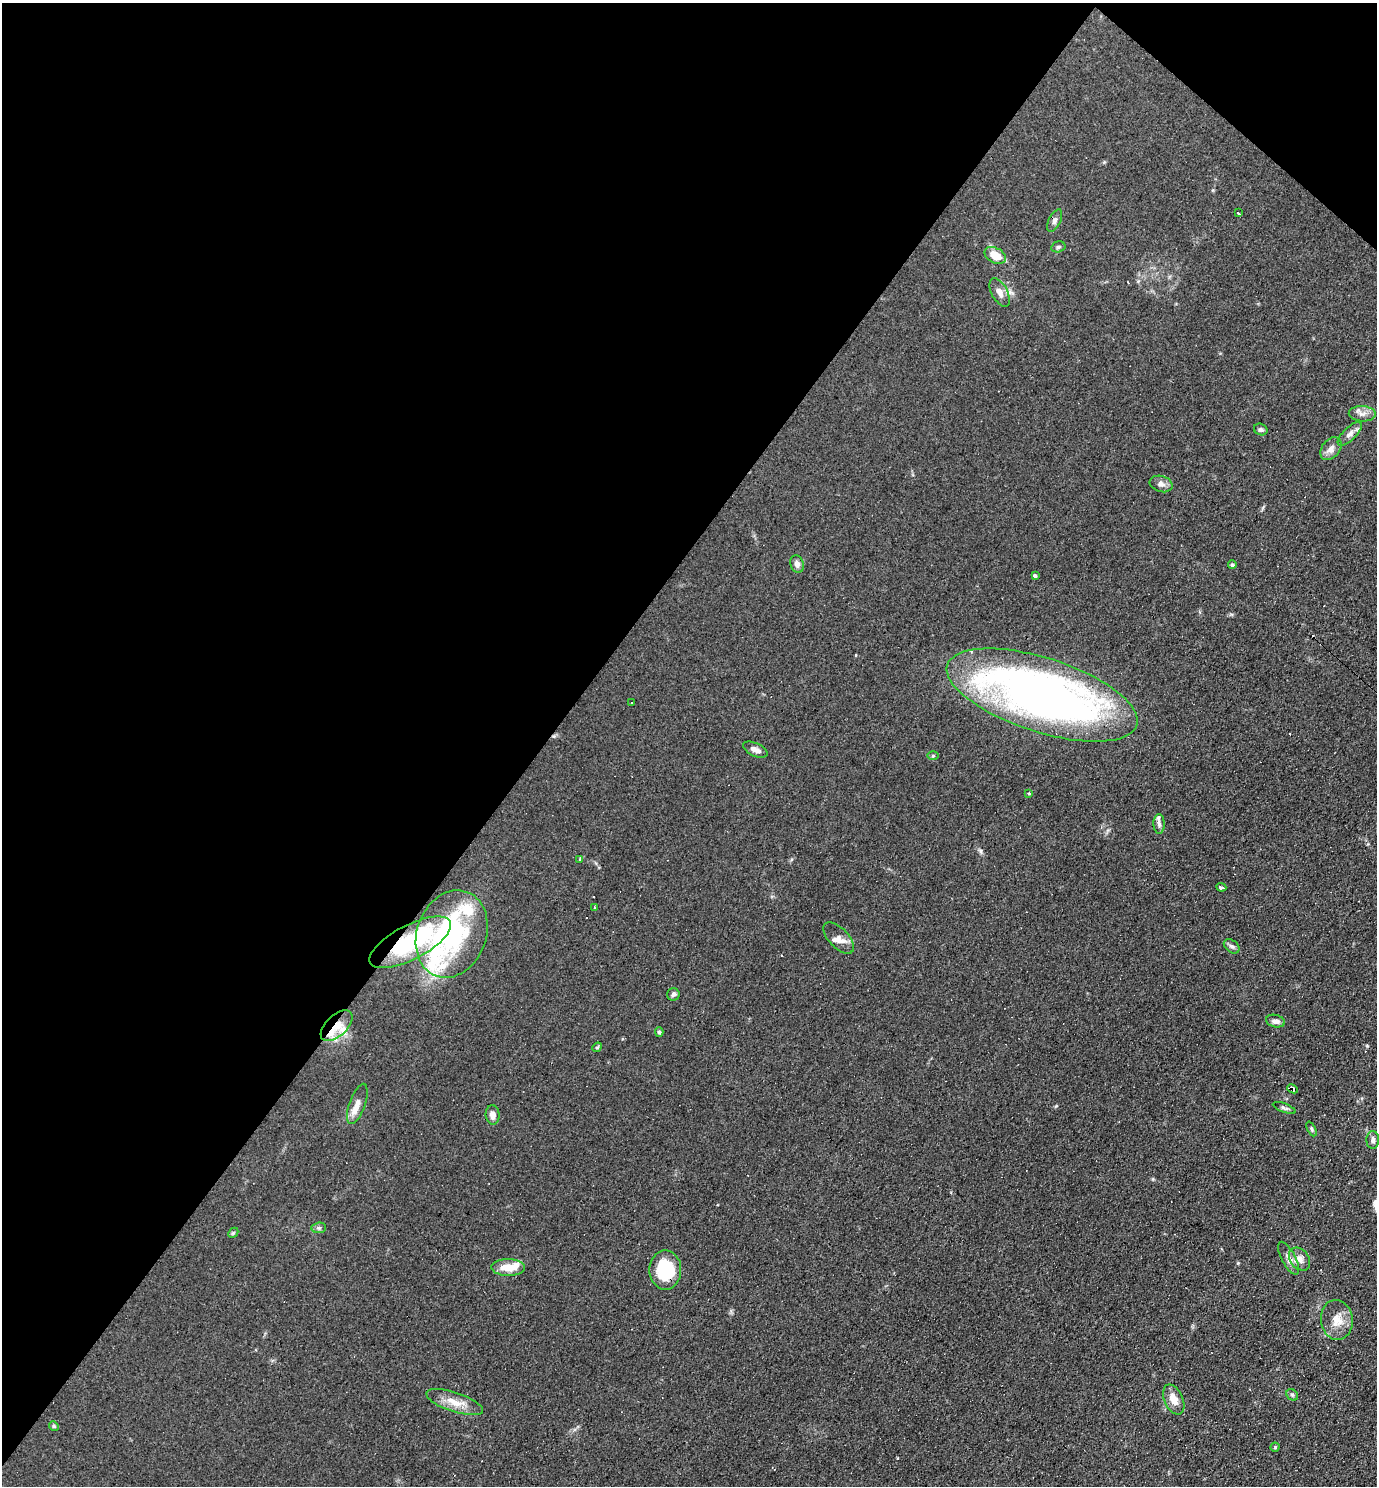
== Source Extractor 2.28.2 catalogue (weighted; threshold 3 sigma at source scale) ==
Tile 2 of 4 x 4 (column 2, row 1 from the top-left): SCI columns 1524-2898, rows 4451-5934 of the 5940 x 5934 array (HDU 1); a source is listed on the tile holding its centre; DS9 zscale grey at full resolution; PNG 1379 x 1488 px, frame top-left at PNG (2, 3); each listed source drawn as its Kron ellipse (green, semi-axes under 4 px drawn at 4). Shown black and unused: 41% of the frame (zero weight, under 3 of 4 exposures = <1% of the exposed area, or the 3 px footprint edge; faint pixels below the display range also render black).
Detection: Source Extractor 2.28.2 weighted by HDU 2 'WHT'; one run over the whole footprint, this tile lists its part. Background 0.104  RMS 0.0098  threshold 0.0441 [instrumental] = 3 sigma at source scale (4.5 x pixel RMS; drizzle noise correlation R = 1.50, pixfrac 1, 0.05/0.05 arcsec/px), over >= 5 px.
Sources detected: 66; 3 inside a brighter object's white glare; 10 cosmic-ray / hot-pixel residue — neither listed nor drawn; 4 inside a brighter listed object's ellipse — not listed separately; the other 49 listed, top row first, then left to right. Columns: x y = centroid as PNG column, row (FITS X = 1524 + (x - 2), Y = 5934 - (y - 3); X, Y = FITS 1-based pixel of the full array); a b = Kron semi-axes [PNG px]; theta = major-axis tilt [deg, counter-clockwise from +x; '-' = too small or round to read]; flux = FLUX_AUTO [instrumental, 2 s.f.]
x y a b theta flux
1238 213 3 2 - 1.5
1055 221 12 6 63 3.1
1058 247 7 5 15 1.9
995 255 11 7 -27 16
1000 292 15 8 -62 6.6
1362 414 13 7 -3 5.4
1261 429 7 5 -24 2.2
1350 434 15 6 45 5.1
1331 449 13 9 51 5.9
1161 484 11 8 -17 4.2
797 564 9 6 -72 4.3
1232 565 4 4 - 1.6
1035 576 3 3 - 4.9
1042 695 99 37 -18 640
632 703 3 2 - 1.4
755 750 13 6 -24 5
933 756 6 4 1 1.1
1029 793 3 3 - 0.95
1159 824 10 5 -89 3.4
580 859 3 3 - 1.8
1221 887 5 3 - 4.7
594 907 3 2 - 1.4
452 934 45 34 69 150
839 938 19 10 -46 7.8
410 942 45 17 27 81
1232 946 9 6 -38 2.7
673 994 6 6 - 2.3
1275 1021 9 6 -14 4.7
337 1026 19 10 43 15
659 1032 4 4 - 1.8
597 1047 5 4 - 1.3
1293 1089 5 3 - 6.9
357 1104 21 8 71 8.5
1284 1108 12 4 -21 2.4
493 1115 10 7 -86 5.3
1311 1129 8 4 -64 1.6
1373 1140 9 6 -88 3.7
319 1228 7 5 6 2
233 1233 6 4 45 1.3
1289 1258 18 7 -62 6.2
1300 1259 12 9 -51 7.1
508 1267 16 8 -1 15
665 1270 20 16 -90 48
1337 1320 20 16 -82 15
1292 1395 6 5 - 1.6
1174 1399 16 9 -66 11
455 1402 29 9 -18 15
54 1426 5 4 - 1.3
1275 1447 4 4 - 1.3
Overlapping masked pixels (flux is a lower limit): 5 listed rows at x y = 1042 695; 410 942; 337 1026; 1293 1089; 665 1270